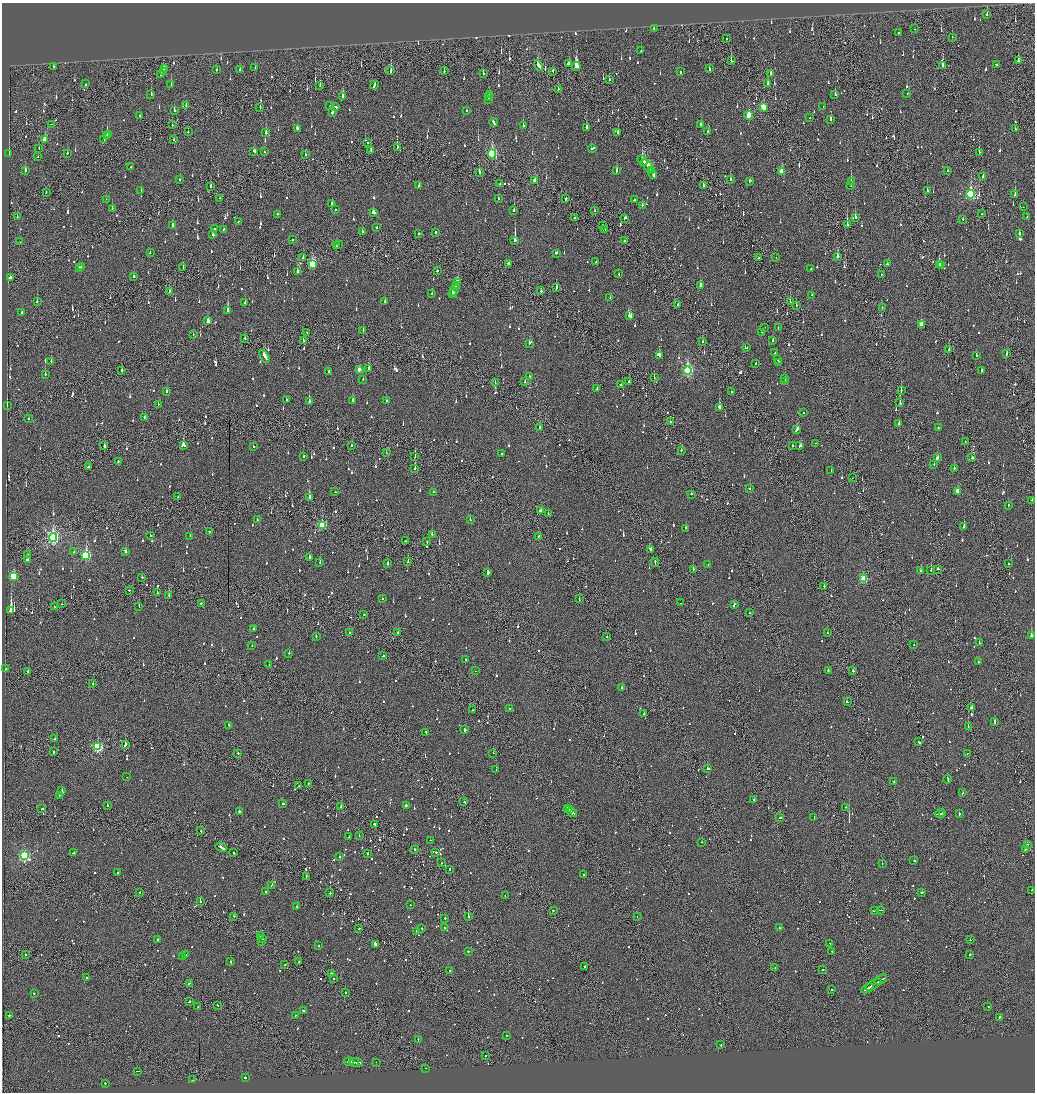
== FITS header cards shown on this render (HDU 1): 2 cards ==
NAXIS1  =                 2065
NAXIS2  =                 2180

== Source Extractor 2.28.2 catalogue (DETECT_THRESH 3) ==
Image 2065 x 2180 px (HDU 1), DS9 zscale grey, zoomed out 1/2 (1 PNG px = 2 x 2 image px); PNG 1037 x 1094 px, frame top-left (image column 1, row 2179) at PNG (2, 3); each listed source drawn as its Kron ellipse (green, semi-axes under 4 px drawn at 4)
Background -0.12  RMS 0.066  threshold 0.199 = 3 sigma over >= 5 px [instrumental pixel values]
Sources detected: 1535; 76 cannot appear on this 1/2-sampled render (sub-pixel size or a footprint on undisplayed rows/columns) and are neither listed nor drawn; of the other 1459, the 500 brightest by FLUX_AUTO listed and drawn (959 fainter detections omitted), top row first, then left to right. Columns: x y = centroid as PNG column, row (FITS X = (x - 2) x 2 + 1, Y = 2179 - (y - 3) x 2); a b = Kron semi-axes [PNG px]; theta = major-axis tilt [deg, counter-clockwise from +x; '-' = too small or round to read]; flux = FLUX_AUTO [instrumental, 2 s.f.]
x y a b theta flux
987 15 4 2 - 57
654 28 2 2 - 48
915 29 2 1 - 50
899 33 2 2 - 190
952 37 2 1 - 48
727 39 2 2 - 64
641 51 2 1 - 70
732 61 4 2 - 70
1018 61 2 2 - 78
569 64 4 3 - 160
942 65 3 2 - 310
996 65 2 2 - 150
53 66 2 2 - 75
539 66 5 2 - 280
576 67 4 3 - 730
255 68 2 2 - 49
709 68 3 1 - 80
164 69 4 2 - 220
216 70 2 2 - 58
240 70 2 2 - 61
391 71 4 2 - 330
444 71 2 2 - 90
553 71 2 1 - 210
163 72 2 1 - 110
680 72 3 2 - 120
483 73 2 2 - 370
771 73 2 2 - 110
161 75 2 2 - 130
609 80 2 2 - 59
85 84 3 2 - 77
171 84 2 2 - 50
768 84 3 2 - 66
320 85 3 2 - 57
375 85 4 2 - 150
558 89 4 2 - 75
907 93 2 2 - 64
151 94 3 2 - 58
489 94 3 2 - 110
835 95 2 2 - 130
343 97 4 2 - 140
489 97 3 1 - 92
488 99 2 2 - 75
186 106 2 2 - 61
330 106 2 2 - 53
260 107 2 2 - 54
336 107 3 2 - 100
764 107 4 3 - 290
823 107 2 2 - 240
174 110 2 2 - 120
466 111 2 2 - 50
332 113 2 2 - 870
749 115 4 3 - 380
140 116 2 2 - 52
810 118 2 2 - 63
831 119 3 2 - 72
494 122 4 2 - 170
51 124 2 1 - 48
172 125 2 1 - 62
523 125 2 2 - 110
701 125 2 2 - 160
586 127 3 2 - 110
297 129 3 2 - 170
1015 129 2 2 - 65
708 131 2 1 - 87
188 132 2 2 - 93
618 132 2 2 - 99
266 133 3 2 - 65
109 134 2 2 - 61
107 136 4 2 - 180
104 139 2 2 - 50
174 139 3 2 - 62
44 140 4 3 - 180
368 143 2 2 - 51
397 147 3 2 - 160
39 148 2 2 - 60
592 148 4 2 - 170
371 150 3 2 - 60
254 151 3 2 - 88
264 152 2 2 - 60
979 152 2 1 - 67
67 153 2 2 - 50
9 154 3 1 - 51
492 154 4 3 - 1100
306 155 2 2 - 48
38 157 2 2 - 120
642 161 5 3 - 410
648 166 7 2 -45 280
131 167 2 2 - 50
25 170 2 2 - 260
617 171 3 2 - 160
651 171 4 2 - 190
782 171 3 3 - 300
948 171 2 2 - 47
479 172 2 2 - 280
652 174 6 2 -59 250
983 176 2 2 - 58
730 179 3 2 - 120
180 180 2 2 - 77
535 180 3 2 - 140
749 181 2 2 - 94
851 182 3 2 - 52
499 184 2 2 - 160
211 186 2 2 - 55
419 186 2 2 - 60
703 186 3 2 - 88
851 186 2 2 - 120
141 190 2 2 - 48
927 190 2 2 - 59
46 192 2 2 - 73
971 194 4 3 - 1200
1015 195 3 2 - 200
219 198 2 2 - 49
498 198 2 2 - 55
106 199 2 2 - 140
566 199 2 2 - 130
634 200 2 2 - 88
332 203 2 2 - 83
642 205 2 2 - 98
1023 207 2 1 - 120
112 209 2 2 - 68
335 210 2 2 - 49
514 210 2 2 - 100
594 211 2 1 - 56
373 213 3 3 - 140
277 214 2 2 - 91
982 214 2 2 - 82
1027 216 2 2 - 69
17 217 2 2 - 53
574 217 2 2 - 190
855 217 3 2 - 190
625 218 3 2 - 120
963 219 2 2 - 65
238 221 2 2 - 54
172 225 3 2 - 69
847 225 3 1 - 480
602 226 2 1 - 52
377 228 2 2 - 53
214 229 2 2 - 210
223 229 2 2 - 68
605 229 3 2 - 160
362 232 2 2 - 140
436 232 2 2 - 150
418 234 2 2 - 85
1019 234 2 2 - 48
213 235 3 2 - 100
292 240 2 2 - 52
515 240 3 2 - 1200
624 241 2 1 - 51
20 242 2 2 - 54
338 244 2 1 - 130
336 246 2 1 - 51
150 253 2 1 - 120
556 253 3 2 - 72
837 256 3 2 - 360
303 258 2 1 - 100
758 258 2 2 - 61
776 258 2 1 - 51
596 262 2 2 - 210
508 263 3 2 - 100
313 264 4 3 - 740
887 264 2 1 - 60
939 265 3 2 - 310
941 266 2 2 - 93
79 267 2 2 - 70
81 267 3 2 - 100
183 268 2 2 - 75
811 269 2 2 - 110
298 271 3 2 - 86
437 271 2 2 - 58
618 274 2 2 - 49
881 274 2 1 - 59
134 276 2 2 - 57
10 277 2 2 - 2700
458 282 3 2 - 130
457 286 4 3 - 270
701 286 3 2 - 190
556 288 3 2 - 230
455 289 6 2 70 230
169 291 3 2 - 100
541 291 2 2 - 130
432 293 2 2 - 79
452 294 4 2 - 250
812 295 2 2 - 110
610 298 2 2 - 54
385 301 2 2 - 61
37 302 2 2 - 110
790 302 2 1 - 98
245 303 2 2 - 110
678 304 2 2 - 50
796 305 3 2 - 56
882 308 2 1 - 50
228 310 3 2 - 360
22 312 2 2 - 100
630 316 3 2 - 160
208 321 3 3 - 71
921 325 3 3 - 190
765 327 2 2 - 48
778 327 2 2 - 56
363 330 2 2 - 48
307 332 2 1 - 67
762 332 2 2 - 250
193 334 2 1 - 60
245 338 3 2 - 47
773 340 3 2 - 77
303 341 3 1 - 180
703 342 2 2 - 81
529 343 3 2 - 130
747 348 2 2 - 130
949 350 3 2 - 57
775 353 2 2 - 250
1007 354 3 2 - 120
976 355 2 2 - 51
264 356 7 2 -56 260
659 356 3 2 - 480
777 359 3 2 - 130
51 361 2 2 - 49
779 363 4 2 - 160
756 364 2 2 - 67
369 369 3 3 - 140
359 370 3 3 - 91
122 371 2 2 - 49
688 371 4 4 - 1700
981 371 3 2 - 230
329 372 2 2 - 51
45 374 2 2 - 50
530 376 3 2 - 130
654 378 2 1 - 68
785 378 2 2 - 130
363 380 2 2 - 50
629 381 2 1 - 150
525 382 2 2 - 49
785 382 2 2 - 82
495 383 2 1 - 50
621 385 2 2 - 55
597 389 2 2 - 76
901 391 3 1 - 110
167 392 2 2 - 89
731 392 2 1 - 76
286 399 2 2 - 58
352 400 2 2 - 110
309 401 3 2 - 160
386 401 2 2 - 47
900 403 3 1 - 92
158 404 2 2 - 55
7 405 2 1 - 47
719 407 3 2 - 510
803 413 2 2 - 79
145 417 2 2 - 79
29 418 2 2 - 92
670 422 2 1 - 320
899 424 2 2 - 180
938 427 2 2 - 49
540 428 3 2 - 120
797 430 4 2 - 230
965 441 2 2 - 65
815 443 2 2 - 62
183 445 4 3 - 150
351 445 2 1 - 250
104 446 2 2 - 470
793 446 2 2 - 72
800 446 3 2 - 160
253 447 2 2 - 70
681 450 2 2 - 81
386 453 2 1 - 76
501 454 2 2 - 50
303 456 2 1 - 160
415 456 2 2 - 68
937 458 3 2 - 110
972 458 3 2 - 78
118 462 2 2 - 86
934 464 2 2 - 58
88 467 3 2 - 81
415 468 2 2 - 78
954 468 2 2 - 78
831 471 2 2 - 100
852 478 2 1 - 57
750 489 2 2 - 65
958 491 3 3 - 200
335 492 2 2 - 59
433 492 2 2 - 63
691 494 2 2 - 67
178 497 2 2 - 74
309 497 2 2 - 600
1032 500 2 2 - 48
1008 505 2 2 - 80
541 511 3 2 - 98
548 514 2 1 - 57
470 519 2 2 - 56
257 520 2 2 - 73
322 525 3 3 - 560
964 527 2 2 - 95
686 528 2 2 - 77
209 531 2 2 - 70
432 534 2 2 - 290
150 536 2 2 - 63
190 536 2 2 - 52
539 536 2 1 - 58
53 538 4 4 - 2900
405 541 2 1 - 48
427 542 2 2 - 61
651 549 4 2 - 150
125 551 3 2 - 280
74 552 2 2 - 72
28 555 2 2 - 49
86 555 4 3 - 1200
310 558 3 2 - 78
27 560 2 2 - 510
320 562 2 2 - 130
408 562 2 2 - 62
655 562 4 1 - 180
388 564 2 2 - 230
1008 564 2 2 - 110
708 565 2 2 - 61
693 569 2 2 - 63
937 569 3 2 - 99
931 570 2 1 - 340
921 571 2 2 - 68
488 573 3 2 - 170
14 576 4 3 - 580
142 577 2 2 - 81
863 579 3 3 - 550
824 586 3 1 - 85
130 590 2 2 - 94
157 593 2 2 - 57
169 596 2 1 - 95
382 598 2 1 - 66
579 599 2 2 - 48
201 603 2 1 - 74
681 603 2 1 - 51
62 604 2 1 - 50
734 605 3 2 - 110
54 607 2 2 - 84
139 607 2 1 - 83
11 611 3 2 - 4700
749 613 2 2 - 56
364 615 2 1 - 61
254 629 2 2 - 79
349 632 2 1 - 170
397 633 2 2 - 120
827 633 2 1 - 50
606 636 2 1 - 70
1031 636 2 2 - 4500
316 637 2 2 - 62
979 643 2 2 - 47
252 645 2 2 - 52
914 645 2 1 - 63
289 653 2 2 - 50
383 656 2 2 - 130
466 660 2 1 - 56
978 662 2 2 - 75
269 665 2 2 - 67
6 669 2 2 - 58
828 670 2 2 - 110
475 671 2 1 - 58
853 671 2 2 - 180
28 672 2 2 - 120
93 684 2 2 - 73
622 688 3 2 - 100
847 702 3 2 - 110
972 708 3 2 - 250
509 709 2 2 - 71
473 710 2 2 - 77
644 713 2 2 - 130
994 722 3 2 - 250
228 725 2 1 - 110
968 727 2 1 - 120
465 730 2 2 - 140
426 732 2 2 - 71
55 739 2 2 - 56
919 742 3 2 - 93
125 745 3 2 - 240
98 747 3 3 - 1200
54 752 2 2 - 230
238 753 2 2 - 55
493 753 2 1 - 72
967 753 2 1 - 65
496 769 2 1 - 66
708 769 3 2 - 150
127 777 2 1 - 87
948 779 4 2 - 160
894 782 2 2 - 71
308 784 2 2 - 54
299 786 2 1 - 62
62 791 2 2 - 86
963 793 2 2 - 90
59 795 2 2 - 47
754 799 2 2 - 91
464 802 2 2 - 56
283 804 2 2 - 92
107 805 2 2 - 130
406 805 2 2 - 270
341 806 2 1 - 110
846 807 2 2 - 89
568 808 3 1 - 130
42 809 3 2 - 64
569 810 2 2 - 82
239 811 2 2 - 130
572 812 5 2 - 300
943 813 3 1 - 100
959 813 2 2 - 120
940 814 5 2 - 220
814 817 3 2 - 77
780 818 3 2 - 220
374 824 2 2 - 130
201 831 2 1 - 50
359 836 2 2 - 80
349 837 2 2 - 48
430 840 2 2 - 47
702 842 2 1 - 310
1027 845 2 2 - 170
221 847 6 2 -29 230
415 849 2 2 - 180
1025 849 2 2 - 260
436 852 2 2 - 50
74 853 3 2 - 97
234 853 2 2 - 93
368 854 2 2 - 63
24 856 4 3 - 1700
340 857 2 2 - 120
914 861 2 2 - 250
441 863 2 2 - 60
882 864 2 2 - 52
450 870 3 2 - 100
117 873 2 2 - 48
584 875 2 2 - 97
306 876 2 1 - 150
272 885 3 2 - 120
1032 890 2 2 - 72
266 892 2 2 - 69
921 892 2 2 - 89
140 893 2 1 - 74
330 893 2 2 - 120
505 896 2 1 - 50
200 902 2 2 - 54
410 905 2 1 - 71
297 907 2 2 - 57
553 910 2 2 - 130
875 910 3 1 - 180
881 910 4 1 - 210
234 916 2 2 - 60
468 917 2 2 - 1200
637 917 2 1 - 77
445 918 2 2 - 53
422 928 2 2 - 49
444 928 2 2 - 63
779 928 2 2 - 110
359 929 2 2 - 64
416 931 2 2 - 48
260 936 2 2 - 90
263 939 2 2 - 160
158 940 2 1 - 55
970 940 2 1 - 80
262 941 2 1 - 78
829 943 2 2 - 96
375 944 2 2 - 3800
318 946 2 2 - 63
468 951 2 2 - 94
832 951 2 2 - 51
970 954 2 2 - 180
25 955 2 2 - 96
185 955 2 2 - 89
183 956 2 2 - 270
231 962 2 2 - 68
299 962 2 1 - 130
284 965 2 2 - 51
584 966 2 1 - 180
775 968 2 2 - 47
450 970 2 2 - 76
823 970 2 1 - 84
331 973 3 2 - 95
86 978 2 2 - 68
334 979 2 2 - 280
881 980 7 1 31 240
189 983 3 2 - 93
873 985 9 2 31 430
867 988 6 2 33 290
832 990 2 2 - 120
345 992 2 2 - 78
34 993 2 2 - 84
189 1002 3 2 - 100
218 1005 3 2 - 64
198 1006 2 1 - 87
988 1006 2 2 - 74
303 1010 3 2 - 57
9 1015 2 2 - 68
295 1015 2 1 - 75
999 1017 2 2 - 240
506 1035 2 2 - 57
418 1039 2 2 - 110
721 1045 2 2 - 87
485 1055 2 2 - 130
348 1062 5 2 - 200
354 1062 4 2 - 370
356 1062 7 2 -5 570
376 1062 2 1 - 140
425 1068 2 1 - 61
138 1071 3 1 - 78
245 1077 2 2 - 570
193 1080 2 1 - 95
105 1083 2 2 - 63
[959 fainter detections neither listed nor drawn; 76 sub-pixel or undisplayed-footprint detections neither listed nor drawn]